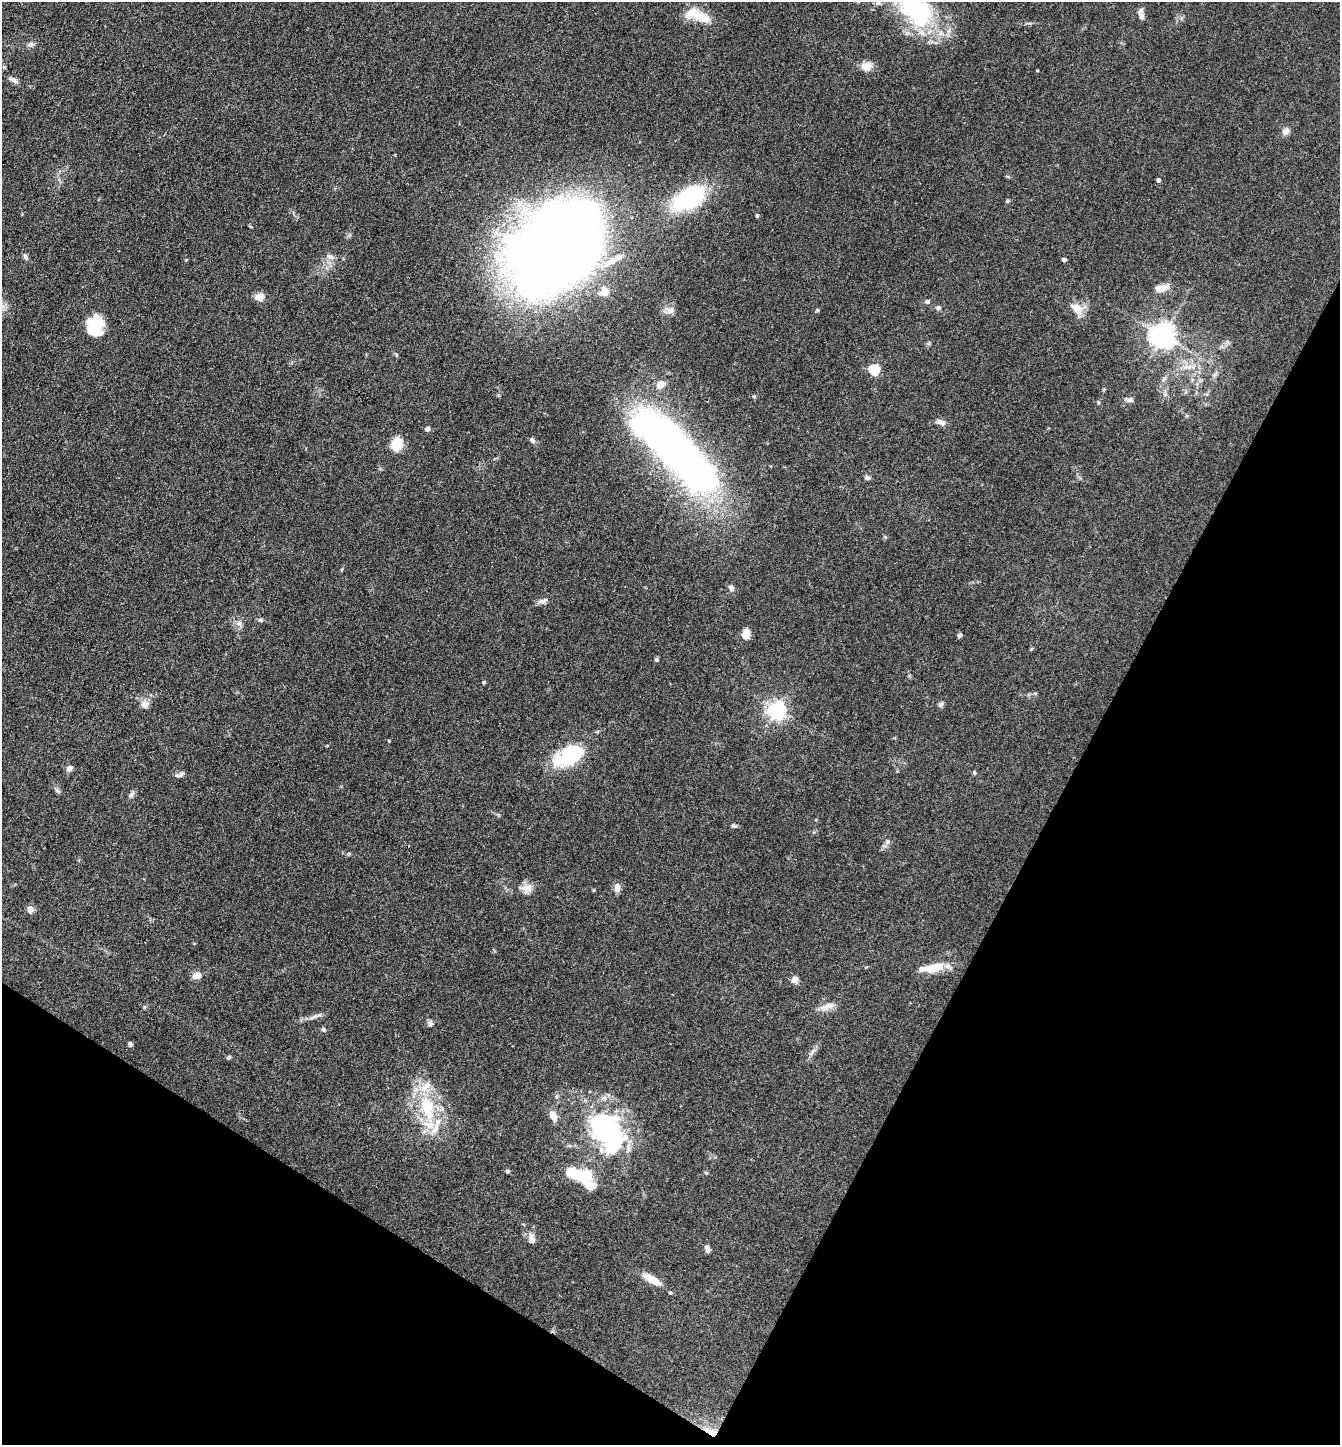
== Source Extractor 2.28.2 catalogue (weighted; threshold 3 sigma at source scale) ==
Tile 15 of 4 x 4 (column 3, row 4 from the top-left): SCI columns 2962-4299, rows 3-1445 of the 5784 x 5775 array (HDU 1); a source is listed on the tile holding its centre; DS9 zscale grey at full resolution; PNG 1342 x 1447 px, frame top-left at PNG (2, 2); no overlay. Shown black and unused: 28% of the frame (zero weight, under 3 of 4 exposures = <1% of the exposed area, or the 3 px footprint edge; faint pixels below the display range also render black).
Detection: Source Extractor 2.28.2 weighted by HDU 2 'WHT'; one run over the whole footprint, this tile lists its part. Background 0.0825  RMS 0.0063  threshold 0.0284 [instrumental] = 3 sigma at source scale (4.5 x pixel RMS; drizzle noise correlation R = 1.50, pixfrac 1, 0.05/0.05 arcsec/px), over >= 5 px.
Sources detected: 101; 7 inside a brighter object's white glare — not listed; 9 inside a brighter listed object's ellipse — not listed separately; the other 85 listed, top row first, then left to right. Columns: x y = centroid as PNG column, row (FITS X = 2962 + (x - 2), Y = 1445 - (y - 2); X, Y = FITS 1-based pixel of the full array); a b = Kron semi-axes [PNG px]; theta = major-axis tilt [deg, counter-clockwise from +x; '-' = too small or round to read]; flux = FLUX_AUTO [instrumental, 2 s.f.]
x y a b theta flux
916 8 44 30 -1 58
692 14 23 15 3 11
1141 14 16 6 -80 2.8
30 45 9 6 23 2
866 66 14 11 10 5.4
4 67 5 5 - 0.85
1037 70 4 2 - 0.43
13 80 13 5 -29 2.3
1286 131 9 7 40 3.2
1158 180 4 4 - 2
689 198 34 19 31 68
757 216 5 4 - 0.75
251 227 5 3 - 0.6
557 248 91 65 48 980
26 257 10 5 -66 1.7
331 257 10 6 -23 2.6
1064 260 5 4 - 1.4
1161 288 16 7 12 7.8
259 297 8 7 - 7
927 302 6 5 - 1.7
938 308 6 6 - 1.4
1077 308 15 10 -39 8.6
670 310 11 8 -1 3.3
817 310 5 4 - 0.72
94 327 20 17 22 20
1163 336 8 7 - 610
1188 367 14 5 0 3.9
874 370 5 5 - 47
1164 379 8 4 46 1.4
661 384 11 8 34 4.8
1104 390 5 3 - 0.71
754 397 5 3 - 0.76
1130 400 10 6 0 2.2
1098 402 5 3 - 0.67
941 422 11 6 -12 3.1
427 428 6 5 - 1.7
532 440 8 5 -50 1.9
396 444 11 9 55 19
673 447 75 36 -45 270
867 478 7 5 -12 1.6
885 537 6 4 -46 0.76
731 588 9 6 -56 2
543 601 16 6 18 2.7
260 620 6 5 - 1.3
239 623 7 6 - 2.1
746 634 12 8 76 5.8
959 635 5 5 - 1.6
656 660 6 4 -1 0.78
484 682 5 4 - 0.75
144 704 10 10 - 3.7
941 704 8 5 52 1.8
777 710 6 6 - 270
327 746 4 3 - 0.45
568 757 34 21 27 36
70 768 7 6 - 3.3
975 773 6 3 -70 0.72
181 774 10 5 36 1.7
57 791 9 5 -41 1.5
131 795 10 6 49 1.9
734 826 7 5 -10 1.3
887 842 7 4 71 1.2
617 887 9 6 85 4.2
527 888 14 12 12 5.4
30 909 7 6 - 3.8
934 968 24 10 14 14
196 975 9 6 21 6.3
795 979 9 8 - 3.1
825 1007 16 8 21 5
314 1017 14 5 26 2.5
430 1024 7 6 - 1.6
323 1029 6 5 - 1.2
130 1044 5 5 - 1.4
813 1051 9 4 71 1.6
229 1057 6 4 32 1.1
427 1107 26 15 -78 30
553 1116 15 8 -64 4.9
608 1132 55 37 -57 96
507 1171 4 4 - 1.6
706 1173 5 5 - 0.7
581 1175 15 8 -3 37
532 1238 16 8 -85 4
707 1249 8 5 -68 2.7
652 1279 21 8 -30 9.7
670 1293 5 4 - 0.81
712 1433 16 9 -26 6.8
Overlapping masked pixels (flux is a lower limit): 1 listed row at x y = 712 1433
Isophote crosses this tile's border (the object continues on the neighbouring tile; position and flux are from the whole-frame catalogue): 1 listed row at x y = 916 8
Unlisted compact peaks at least as high as the median listed source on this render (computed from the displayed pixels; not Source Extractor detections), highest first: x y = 348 854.